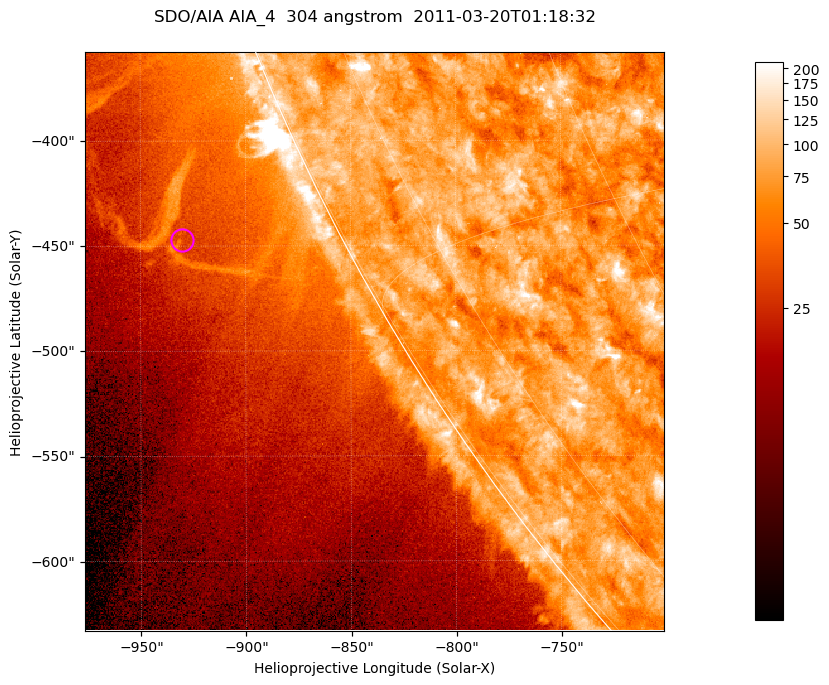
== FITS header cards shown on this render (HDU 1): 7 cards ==
TELESCOP= 'SDO/AIA '           / For AIA: SDO/AIA
INSTRUME= 'AIA_4   '           / For AIA: AIA_ATA1, AIA_ATA2, AIA_ATA3 or AIA_AT
WAVELNTH=                  304 / [angstrom] Wavelength
WAVEUNIT= 'angstrom'           / Wavelength unit: angstrom
DATE-OBS= '2011-03-20T01:18:32.124' / [ISO] Date when observation started; ISO 8
CTYPE1  = 'HPLN-TAN'           / CTYPE1; Typically HPLN
CTYPE2  = 'HPLT-TAN'           / CTYPE2; Typically HPLT

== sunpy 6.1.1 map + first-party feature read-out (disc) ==
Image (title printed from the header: SDO/AIA AIA_4  304 angstrom  2011-03-20T01:18:32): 459 x 459 px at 0.6 arcsec/px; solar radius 964 arcsec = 1606 px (partial field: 1.1% of the solar disc is inside the frame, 44% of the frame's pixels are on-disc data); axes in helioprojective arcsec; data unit not stated in the header (colour bar unlabelled)
Orientation: roll -0.132 deg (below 1 deg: not rotated)
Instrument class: DISC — disc imager (sunpy class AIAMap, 304 A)
Bright regions (active regions / flare kernels): reference = the on-disc median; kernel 5 px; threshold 5 sigma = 107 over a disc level ~75.7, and >= 1.15x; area >= 210 px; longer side >= 6 px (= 3.6 arcsec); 0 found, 0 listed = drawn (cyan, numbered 1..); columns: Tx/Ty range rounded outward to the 2 arcsec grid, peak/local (2 s.f.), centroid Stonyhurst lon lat
Off-limb structures (1.02-1.3 R_sun): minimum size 105 px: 3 found; the strongest spans PA ~115..120 deg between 1.02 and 1.11 R_sun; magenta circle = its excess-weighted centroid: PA ~115 deg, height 1.07 R_sun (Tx ~-930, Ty ~-448 arcsec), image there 1.5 x the reference